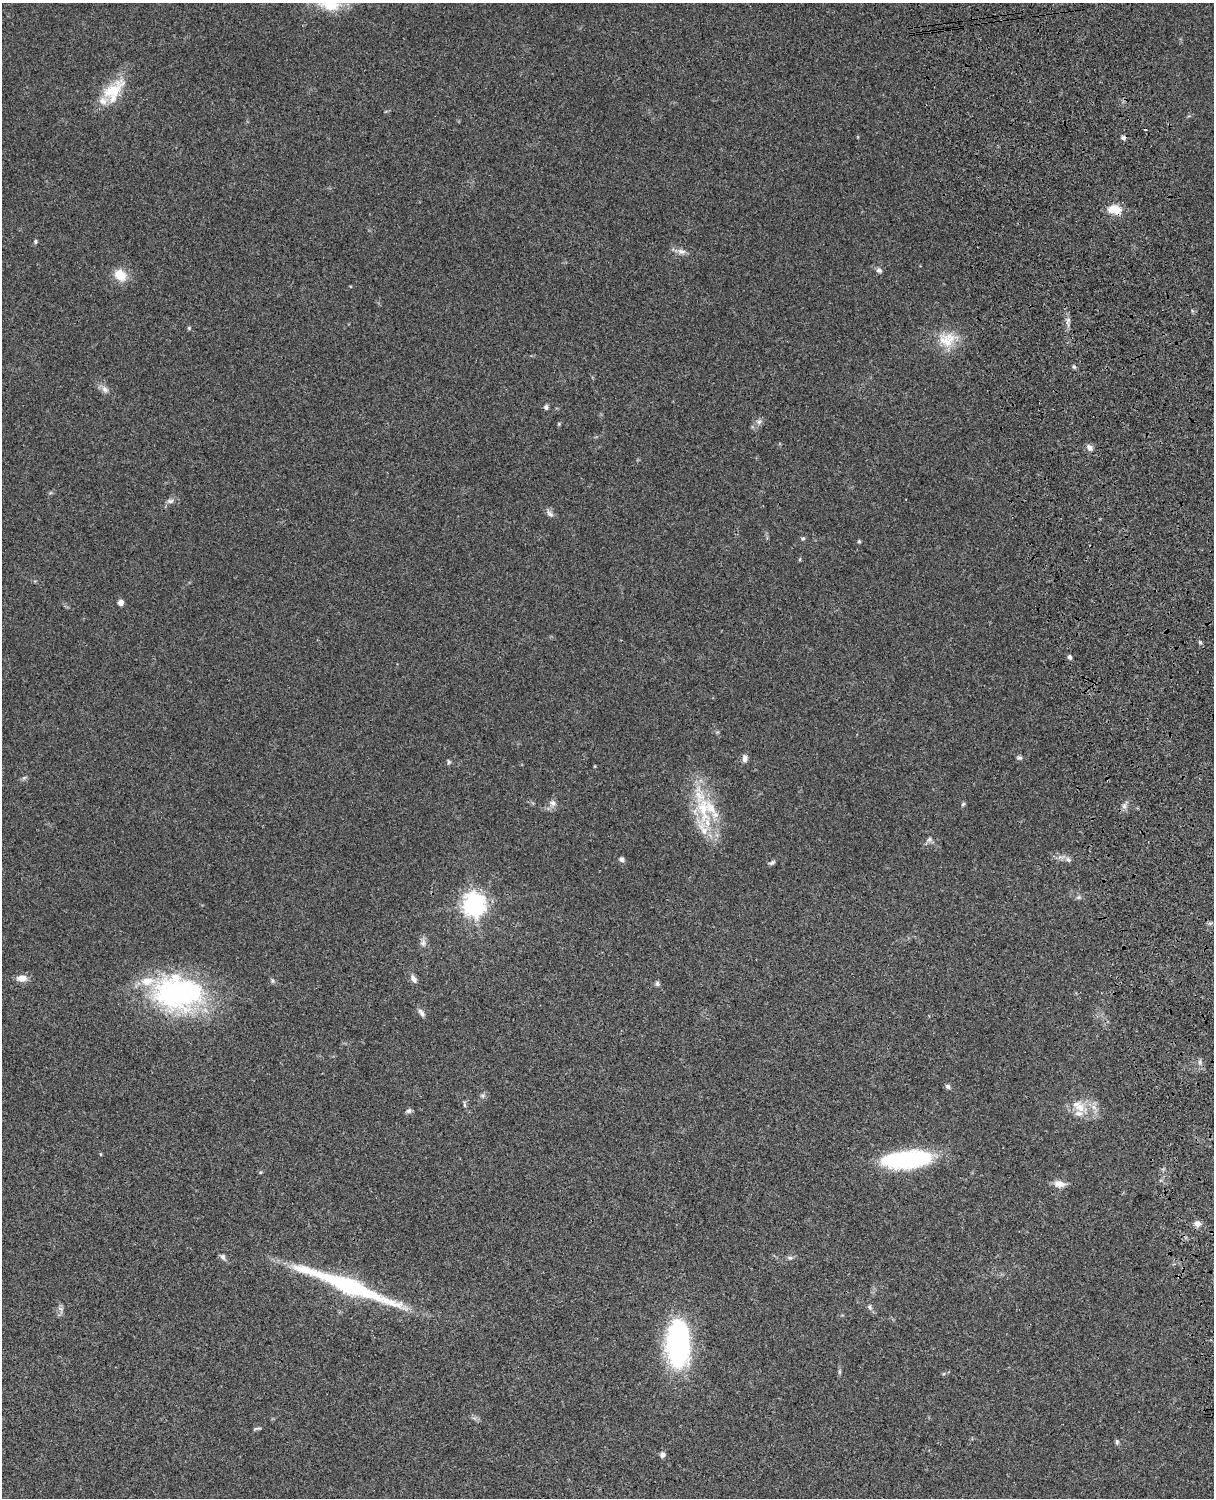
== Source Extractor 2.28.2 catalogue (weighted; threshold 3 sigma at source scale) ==
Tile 6 of 4 x 3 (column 2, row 2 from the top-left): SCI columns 1334-2545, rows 1773-3268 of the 5088 x 4927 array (HDU 1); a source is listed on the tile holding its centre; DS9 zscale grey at full resolution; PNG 1216 x 1500 px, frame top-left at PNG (2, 3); no overlay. Shown black and unused: <1% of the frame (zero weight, under 3 of 4 exposures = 6% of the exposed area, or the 3 px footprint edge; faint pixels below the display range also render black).
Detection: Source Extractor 2.28.2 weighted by HDU 2 'WHT'; one run over the whole footprint, this tile lists its part. Background 0.0925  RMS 0.0062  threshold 0.0279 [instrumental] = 3 sigma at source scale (4.5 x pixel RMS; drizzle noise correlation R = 1.50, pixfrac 1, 0.05/0.05 arcsec/px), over >= 5 px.
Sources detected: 70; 2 cosmic-ray / hot-pixel residue — not listed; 7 inside a brighter listed object's ellipse — not listed separately; the other 61 listed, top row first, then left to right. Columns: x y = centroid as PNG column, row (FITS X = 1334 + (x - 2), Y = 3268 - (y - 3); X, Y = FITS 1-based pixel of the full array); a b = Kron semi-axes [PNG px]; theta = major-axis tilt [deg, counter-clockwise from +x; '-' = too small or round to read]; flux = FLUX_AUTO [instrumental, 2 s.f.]
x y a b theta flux
330 5 31 14 -4 17
113 91 39 17 43 21
1114 209 18 10 -8 9
35 241 6 5 - 0.98
681 251 12 7 -12 3.2
879 270 8 6 -37 1.7
120 275 18 13 -43 9.6
1068 321 11 5 68 2
189 328 5 4 - 0.73
947 339 27 20 12 15
1074 367 5 5 - 1.1
105 389 10 8 -46 2.8
546 407 7 5 84 1.3
759 422 8 6 2 2
559 424 5 4 - 0.59
1090 448 8 7 - 2.4
170 501 10 6 1 1.9
550 514 12 6 -40 2.2
803 538 6 4 -69 0.91
859 541 5 4 - 0.74
121 602 5 5 - 3.4
1200 642 5 4 - 0.8
1069 657 6 5 - 1.5
745 758 9 6 89 2.6
1019 758 8 4 0 1.1
449 762 6 5 - 1.1
24 778 7 4 20 1
553 803 9 8 - 2.7
963 804 5 5 - 0.91
1124 806 6 6 - 2
703 810 45 17 -81 33
929 839 7 6 - 1.5
622 859 7 5 -56 1.6
1068 860 8 6 -49 1.9
772 863 10 5 30 1.3
1079 897 6 5 - 1.1
474 905 8 7 - 470
423 943 11 7 81 2.5
22 978 13 8 -1 4.8
413 979 11 7 -58 2.5
272 980 6 4 -72 0.94
657 984 6 6 - 1.5
179 993 62 38 0 110
421 1013 12 6 -55 2.3
948 1086 6 5 - 1.5
464 1105 7 4 -88 1
1080 1107 18 13 -60 9.6
409 1111 7 6 - 1.5
906 1159 51 17 6 70
1059 1184 14 9 -13 4.9
1197 1223 9 8 - 3.1
223 1257 9 6 -58 1.8
790 1258 7 5 0 1.4
349 1286 100 15 -21 88
870 1307 8 5 -64 1.6
61 1309 8 5 -18 1.6
679 1342 41 20 -89 130
839 1372 6 4 72 0.9
257 1428 12 3 5 1.1
1117 1442 7 5 -77 1
662 1455 7 6 - 2.1
Overlapping masked pixels (flux is a lower limit): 1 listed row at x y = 349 1286
Isophote crosses this tile's border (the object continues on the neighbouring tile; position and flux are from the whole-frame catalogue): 1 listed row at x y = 330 5